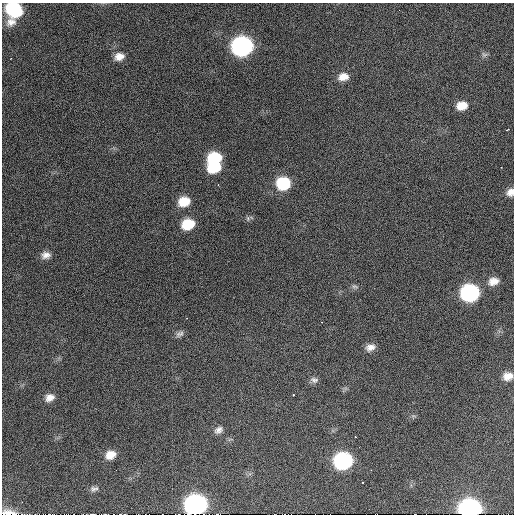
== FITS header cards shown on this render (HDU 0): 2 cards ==
NAXIS1  =                  512  /
NAXIS2  =                  512  /

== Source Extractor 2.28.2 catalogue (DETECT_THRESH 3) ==
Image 512 x 512 px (HDU 0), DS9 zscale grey, 1 PNG px = 1 image px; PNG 516 x 516 px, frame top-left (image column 1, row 512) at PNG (2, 3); no overlay
Background 972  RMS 29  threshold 86.4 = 3 sigma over >= 5 px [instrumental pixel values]
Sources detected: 36; all 36 listed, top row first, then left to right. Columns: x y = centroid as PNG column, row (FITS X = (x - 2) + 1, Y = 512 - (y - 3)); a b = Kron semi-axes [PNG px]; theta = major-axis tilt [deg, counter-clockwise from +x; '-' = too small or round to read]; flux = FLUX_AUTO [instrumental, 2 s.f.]
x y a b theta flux
14 9 13 11 -26 130000
11 22 14 11 21 17000
242 47 13 11 11 610000
484 54 8 7 - 4900
119 57 12 9 14 16000
343 77 12 9 15 19000
462 106 12 9 13 26000
507 130 3 2 - 1700
215 158 12 9 14 86000
214 167 12 9 17 72000
283 183 13 12 - 78000
510 192 10 9 - 13000
184 201 12 10 20 38000
248 218 8 4 -82 3300
188 224 12 9 20 56000
46 255 11 9 10 13000
493 281 11 8 16 16000
355 286 10 5 -10 5000
470 293 12 10 12 360000
321 322 3 2 - 1200
180 334 11 6 31 7000
370 347 12 8 17 13000
508 376 10 9 - 18000
314 380 11 7 -14 7600
293 395 3 3 - 2800
50 398 11 9 23 14000
218 430 11 7 36 9300
355 437 3 2 - 4500
110 455 11 9 23 22000
343 461 12 10 15 330000
363 482 3 2 - 1400
94 489 11 6 12 6400
196 505 13 11 15 750000
470 510 12 10 1 870000
7 513 16 8 1 16000
14 513 6 2 -5 5100
At the frame edge (FLAGS 8, measured only in part): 6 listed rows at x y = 14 9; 510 192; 196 505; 470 510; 7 513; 14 513